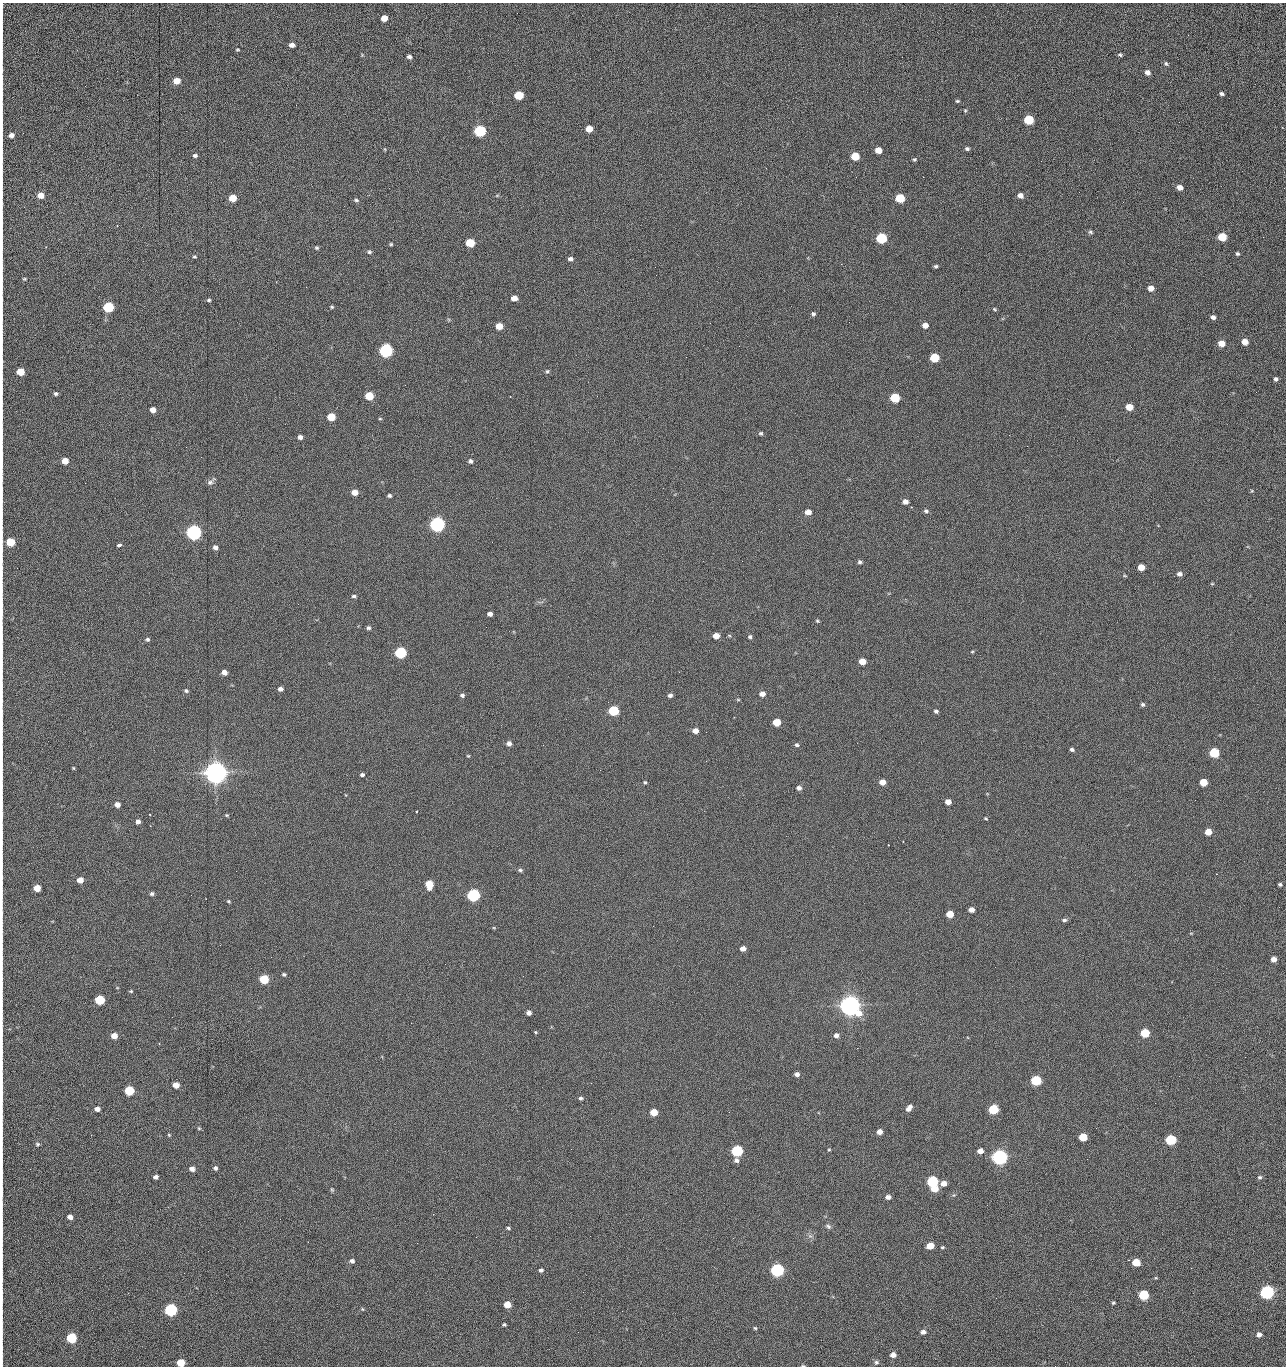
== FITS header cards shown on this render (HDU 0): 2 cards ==
NAXIS1  =                 1284 /fastest changing axis
NAXIS2  =                 1364 /next to fastest changing axis

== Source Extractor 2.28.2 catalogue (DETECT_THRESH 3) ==
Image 1284 x 1364 px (HDU 0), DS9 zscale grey, 1 PNG px = 1 image px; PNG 1288 x 1368 px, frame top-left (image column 1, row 1364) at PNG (2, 3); no overlay
Background 145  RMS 15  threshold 44.5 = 3 sigma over >= 5 px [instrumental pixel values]
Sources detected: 276; all 276 listed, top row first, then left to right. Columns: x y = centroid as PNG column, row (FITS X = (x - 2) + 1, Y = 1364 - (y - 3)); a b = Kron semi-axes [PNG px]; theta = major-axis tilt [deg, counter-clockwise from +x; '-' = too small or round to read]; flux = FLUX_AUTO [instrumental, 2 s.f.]
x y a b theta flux
384 18 5 5 - 1.3e+04
2 29 17 2 90 3.1e+03
1188 35 3 2 - 1.2e+03
292 45 5 4 - 5.1e+03
237 50 3 2 - 1.1e+03
362 55 4 4 - 8.8e+02
1120 55 5 4 - 1.7e+03
409 57 5 4 - 2.7e+03
1166 64 6 5 - 1.7e+03
2 69 14 2 90 2.7e+03
1147 72 6 5 - 4.6e+03
176 81 5 5 - 1.4e+04
2 94 10 2 90 2.1e+03
1222 94 4 3 - 2.1e+03
519 95 6 5 - 4.2e+04
957 101 5 4 - 1.3e+03
965 110 5 4 - 1.1e+03
1029 120 6 5 - 6.0e+04
1179 122 2 2 - 7.0e+02
589 129 5 5 - 1.4e+04
480 131 6 5 - 1.6e+05
11 135 5 4 - 4.8e+03
2 139 23 2 90 4.6e+03
967 149 5 4 - 2.1e+03
878 150 5 5 - 1.2e+04
195 156 5 4 - 2.2e+03
855 156 6 5 - 2.8e+04
2 159 15 2 90 3.0e+03
914 159 5 5 - 1.4e+03
1041 161 3 2 - 1.1e+03
856 177 2 2 - 1.6e+03
923 177 2 2 - 1.2e+04
1180 187 6 5 - 6.5e+03
2 194 15 2 90 2.7e+03
41 195 5 5 - 1.0e+04
497 195 5 3 - 9.5e+02
1020 195 5 5 - 5.7e+03
233 198 5 5 - 2.0e+04
900 198 6 5 - 5.1e+04
356 200 6 4 -11 1.7e+03
1123 202 2 2 - 5.2e+02
1090 232 6 4 -35 1.7e+03
2 233 15 2 90 2.8e+03
1222 237 6 5 - 4.2e+04
1263 237 2 2 - 5.2e+02
881 238 6 5 - 1.0e+05
470 243 6 5 - 4.0e+04
391 244 4 4 - 1.2e+03
2 246 12 2 90 1.7e+03
46 247 2 2 - 7.0e+02
317 248 5 4 - 1.5e+03
369 252 5 4 - 1.9e+03
1237 254 4 4 - 1.8e+03
194 256 4 3 - 1.2e+03
570 259 5 4 - 2.9e+03
841 264 2 2 - 1.8e+04
2 266 12 2 90 1.9e+03
936 266 4 4 - 1.7e+03
2 278 10 2 90 1.9e+03
24 279 5 4 - 1.1e+03
306 287 2 2 - 5.0e+02
1151 288 5 5 - 7.5e+03
514 298 5 5 - 9.1e+03
209 300 4 4 - 1.6e+03
108 307 6 5 - 1.0e+05
332 307 5 4 - 1.2e+03
995 309 5 3 - 1.2e+03
813 314 5 5 - 2.1e+03
2 315 23 2 90 3.9e+03
1213 317 4 4 - 3.5e+03
710 323 2 2 - 2.2e+03
925 325 5 4 - 7.5e+03
499 326 5 5 - 1.5e+04
1245 342 5 5 - 1.1e+04
1221 343 5 5 - 1.6e+04
386 350 6 6 - 3.0e+05
934 358 6 5 - 5.7e+04
2 363 15 2 88 2.6e+03
547 371 5 5 - 1.6e+03
20 372 5 5 - 2.5e+04
1276 379 4 4 - 2.4e+03
1256 392 2 2 - 5.9e+02
56 393 5 4 - 1.9e+03
369 396 5 5 - 3.6e+04
510 397 3 2 - 5.2e+02
895 398 6 5 - 5.9e+04
1129 407 5 5 - 1.8e+04
153 410 5 5 - 8.2e+03
331 417 5 5 - 2.9e+04
380 419 5 3 - 9.5e+02
761 433 5 5 - 1.6e+03
1009 435 2 2 - 2.3e+03
300 437 5 4 - 3.9e+03
2 438 11 2 90 1.9e+03
186 447 2 2 - 1.9e+03
65 461 5 5 - 1.2e+04
470 461 6 5 - 2.5e+03
2 462 21 2 90 2.9e+03
211 482 13 5 43 3.2e+03
85 483 2 2 - 5.7e+02
1252 491 5 3 - 8.8e+02
354 492 5 5 - 9.8e+03
389 496 4 3 - 2.1e+03
905 502 5 4 - 5.8e+03
926 511 6 5 - 2.2e+03
808 512 5 5 - 8.6e+03
437 524 6 6 - 5.0e+05
194 532 6 6 - 5.4e+05
10 542 5 5 - 4.1e+04
492 542 2 2 - 1.7e+03
119 545 4 3 - 5.8e+03
215 547 5 5 - 3.8e+03
742 561 2 2 - 3.8e+02
860 562 5 5 - 2.1e+03
1141 567 5 5 - 1.3e+04
1179 574 5 4 - 4.0e+03
1125 576 5 3 - 9.1e+02
1212 584 5 3 - 8.7e+02
354 596 5 4 - 2.0e+03
2 605 12 2 90 2.2e+03
490 614 5 4 - 4.0e+03
817 621 4 4 - 1.4e+03
368 628 5 4 - 2.1e+03
716 636 5 4 - 1.0e+04
750 637 5 5 - 1.7e+03
147 639 5 5 - 1.8e+03
972 652 5 3 - 1.0e+03
400 653 6 5 - 1.6e+05
862 661 5 5 - 1.4e+04
2 669 13 2 90 2.1e+03
224 672 5 4 - 7.2e+03
679 672 3 3 - 1.1e+03
280 689 5 4 - 4.1e+03
186 691 5 4 - 2.0e+03
762 694 6 5 - 6.3e+03
462 695 5 4 - 2.3e+03
670 695 5 4 - 2.7e+03
738 700 5 3 - 9.9e+02
1143 704 5 5 - 2.0e+03
613 711 6 5 - 8.6e+04
936 711 5 4 - 2.4e+03
777 722 5 5 - 2.7e+04
2 724 11 2 90 2.0e+03
695 731 5 4 - 7.5e+03
706 732 2 2 - 4.1e+02
509 743 5 5 - 4.4e+03
543 745 2 2 - 2.2e+03
797 745 6 5 - 1.9e+03
1072 749 5 4 - 2.2e+03
1214 753 6 5 - 7.6e+04
468 756 4 4 - 9.4e+02
706 761 3 2 - 1.6e+03
73 768 4 4 - 9.6e+02
216 773 7 7 - 1.8e+06
362 775 5 4 - 2.2e+03
645 782 5 4 - 1.2e+03
882 782 5 5 - 1.0e+04
1203 782 5 5 - 2.5e+04
2 786 10 2 90 1.6e+03
799 788 6 5 - 3.1e+03
948 802 5 4 - 7.8e+03
117 805 5 4 - 6.7e+03
417 811 3 2 - 8.5e+02
150 814 3 2 - 1.2e+03
227 815 5 4 - 1.0e+03
986 818 4 3 - 1.0e+03
138 821 4 4 - 3.9e+03
1208 832 5 5 - 1.5e+04
2 835 13 2 90 2.1e+03
888 845 3 3 - 1.1e+03
2 864 10 2 90 1.5e+03
520 870 5 4 - 2.0e+03
80 880 5 5 - 1.2e+04
429 884 7 5 -84 2.7e+04
1280 884 4 3 - 1.7e+03
37 888 5 5 - 1.6e+04
152 894 5 5 - 2.1e+03
473 895 6 5 - 2.4e+05
229 901 4 4 - 1.3e+03
971 910 5 4 - 5.8e+03
950 914 5 5 - 1.9e+04
1064 920 6 4 2 2.2e+03
2 923 10 2 90 1.7e+03
494 928 5 3 - 8.6e+02
743 949 5 4 - 5.9e+03
1274 959 5 4 - 7.3e+03
2 965 9 2 90 1.4e+03
284 974 4 4 - 1.7e+03
523 976 3 2 - 1.4e+03
264 979 5 5 - 6.0e+04
131 991 5 3 - 1.1e+03
100 1000 5 5 - 7.5e+04
850 1006 7 7 - 1.5e+06
529 1013 4 4 - 4.2e+03
411 1023 2 2 - 3.5e+03
535 1032 4 4 - 9.4e+02
1145 1033 5 5 - 4.8e+04
836 1035 5 5 - 3.8e+03
114 1036 5 4 - 1.0e+04
857 1048 3 2 - 9.6e+02
1245 1057 2 2 - 1.1e+03
797 1074 4 4 - 3.4e+03
1179 1076 2 2 - 1.7e+03
1036 1080 6 5 - 8.8e+04
176 1085 5 5 - 1.2e+04
129 1091 5 5 - 6.5e+04
2 1093 13 2 90 2.8e+03
581 1098 5 4 - 1.9e+03
1155 1103 2 2 - 4.9e+02
909 1108 8 5 52 4.9e+03
97 1109 5 4 - 5.2e+03
993 1109 6 5 - 7.2e+04
654 1112 5 5 - 2.1e+04
729 1112 2 2 - 5.8e+02
199 1128 5 4 - 1.1e+03
879 1132 5 4 - 7.1e+03
91 1135 2 2 - 1.7e+03
169 1135 5 3 - 1.0e+03
1083 1137 5 5 - 3.2e+04
1171 1140 6 5 - 9.8e+04
37 1144 6 5 - 1.7e+03
571 1149 2 2 - 6.1e+02
829 1150 5 3 - 9.4e+02
737 1151 6 5 - 1.4e+05
980 1151 5 4 - 7.6e+03
999 1157 6 6 - 6.3e+05
1087 1159 2 2 - 1.1e+03
736 1160 6 6 - 3.4e+03
2 1161 9 2 90 1.6e+03
215 1168 5 4 - 2.3e+03
30 1169 2 2 - 1.6e+03
192 1169 5 4 - 4.7e+03
156 1177 5 4 - 3.4e+03
1260 1177 6 4 0 1.9e+03
932 1181 6 5 - 1.5e+05
944 1183 6 5 - 6.8e+03
332 1189 6 4 -69 1.3e+03
935 1189 5 5 - 1.7e+04
2 1191 20 2 90 3.4e+03
888 1197 5 4 - 4.4e+03
70 1217 5 4 - 4.6e+03
280 1219 2 2 - 1.3e+03
828 1226 8 6 -28 2.4e+03
508 1228 5 4 - 1.5e+03
2 1231 17 2 90 3.0e+03
476 1237 2 2 - 5.6e+03
308 1242 2 2 - 1.3e+03
417 1243 2 2 - 3.5e+03
930 1246 6 5 - 1.9e+04
942 1247 4 3 - 1.2e+03
352 1261 5 5 - 2.8e+03
1136 1262 6 5 - 2.6e+04
541 1270 5 4 - 2.9e+03
777 1270 6 5 - 3.1e+05
1156 1278 5 3 - 8.5e+02
1267 1292 6 5 - 3.6e+05
1144 1295 6 5 - 7.8e+04
2 1298 13 2 90 2.3e+03
996 1298 2 2 - 1.9e+03
1113 1303 4 4 - 1.5e+03
507 1305 5 5 - 1.8e+04
362 1309 5 4 - 1.1e+03
171 1310 6 5 - 2.4e+05
622 1311 2 2 - 5.3e+02
504 1325 3 3 - 1.3e+03
755 1328 5 4 - 1.3e+03
578 1332 2 2 - 2.4e+03
923 1332 5 5 - 4.1e+03
2 1333 10 2 90 1.7e+03
1259 1335 5 4 - 4.7e+03
71 1338 6 5 - 9.2e+04
893 1355 5 5 - 6.7e+03
876 1362 6 6 - 2.2e+03
181 1363 5 5 - 3.0e+04
803 1366 5 3 - 1.2e+03
1055 1366 2 2 - 1.3e+03
At the frame edge (FLAGS 8, measured only in part): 32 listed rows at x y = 2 29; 2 69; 2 94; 2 139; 2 159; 2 194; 2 233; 2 246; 2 266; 2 278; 2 315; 2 363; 2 438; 2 462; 10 542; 2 605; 2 669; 2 724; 2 786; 2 835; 2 864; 2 923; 2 965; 2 1093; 2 1161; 2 1191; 2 1231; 2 1298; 2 1333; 181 1363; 803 1366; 1055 1366

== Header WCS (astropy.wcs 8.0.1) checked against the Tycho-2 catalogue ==
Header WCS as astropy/WCSLIB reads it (CRVAL/CRPIX/CD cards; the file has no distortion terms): RA---TAN/DEC--TAN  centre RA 15:41:40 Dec +51:59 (235.42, +51.98 deg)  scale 1.26 arcsec/px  FOV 26.9' x 28.5'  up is +92 deg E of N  parity flipped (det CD > 0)
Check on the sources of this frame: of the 60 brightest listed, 11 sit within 2.0 arcsec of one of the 11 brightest Tycho-2 stars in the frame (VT <= 12.29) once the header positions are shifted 0.24 arcsec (0.13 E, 0.20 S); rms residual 0.85 arcsec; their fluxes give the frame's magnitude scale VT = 25.23 - 2.5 log10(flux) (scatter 0.20 mag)
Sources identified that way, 11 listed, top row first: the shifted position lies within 2.0 arcsec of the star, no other Tycho-2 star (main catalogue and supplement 1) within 4.0 arcsec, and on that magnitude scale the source's flux lands within +1.5 / -3 mag of the star's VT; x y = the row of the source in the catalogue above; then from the Tycho-2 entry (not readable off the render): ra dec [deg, ICRS J2000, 3 dp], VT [Tycho-2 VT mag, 2 dp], TYC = Tycho-2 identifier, HIP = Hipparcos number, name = IAU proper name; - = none
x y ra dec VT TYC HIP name
386 350 235.614 +52.064 11.61 3489-1132-1 - -
437 524 235.514 +52.049 11.19 3489-1407-1 - -
194 532 235.515 +52.133 11.12 3489-1380-1 - -
216 773 235.378 +52.130 9.31 3489-1322-1 76850 -
473 895 235.303 +52.042 11.52 3489-958-1 - -
850 1006 235.232 +51.912 9.59 3489-824-1 - -
999 1157 235.143 +51.862 10.97 3489-1016-1 - -
932 1181 235.131 +51.886 12.29 3489-908-1 - -
777 1270 235.084 +51.941 11.45 3489-1346-1 - -
1267 1292 235.062 +51.771 11.53 3489-1453-1 - -
171 1310 235.075 +52.152 11.74 3489-912-1 - -